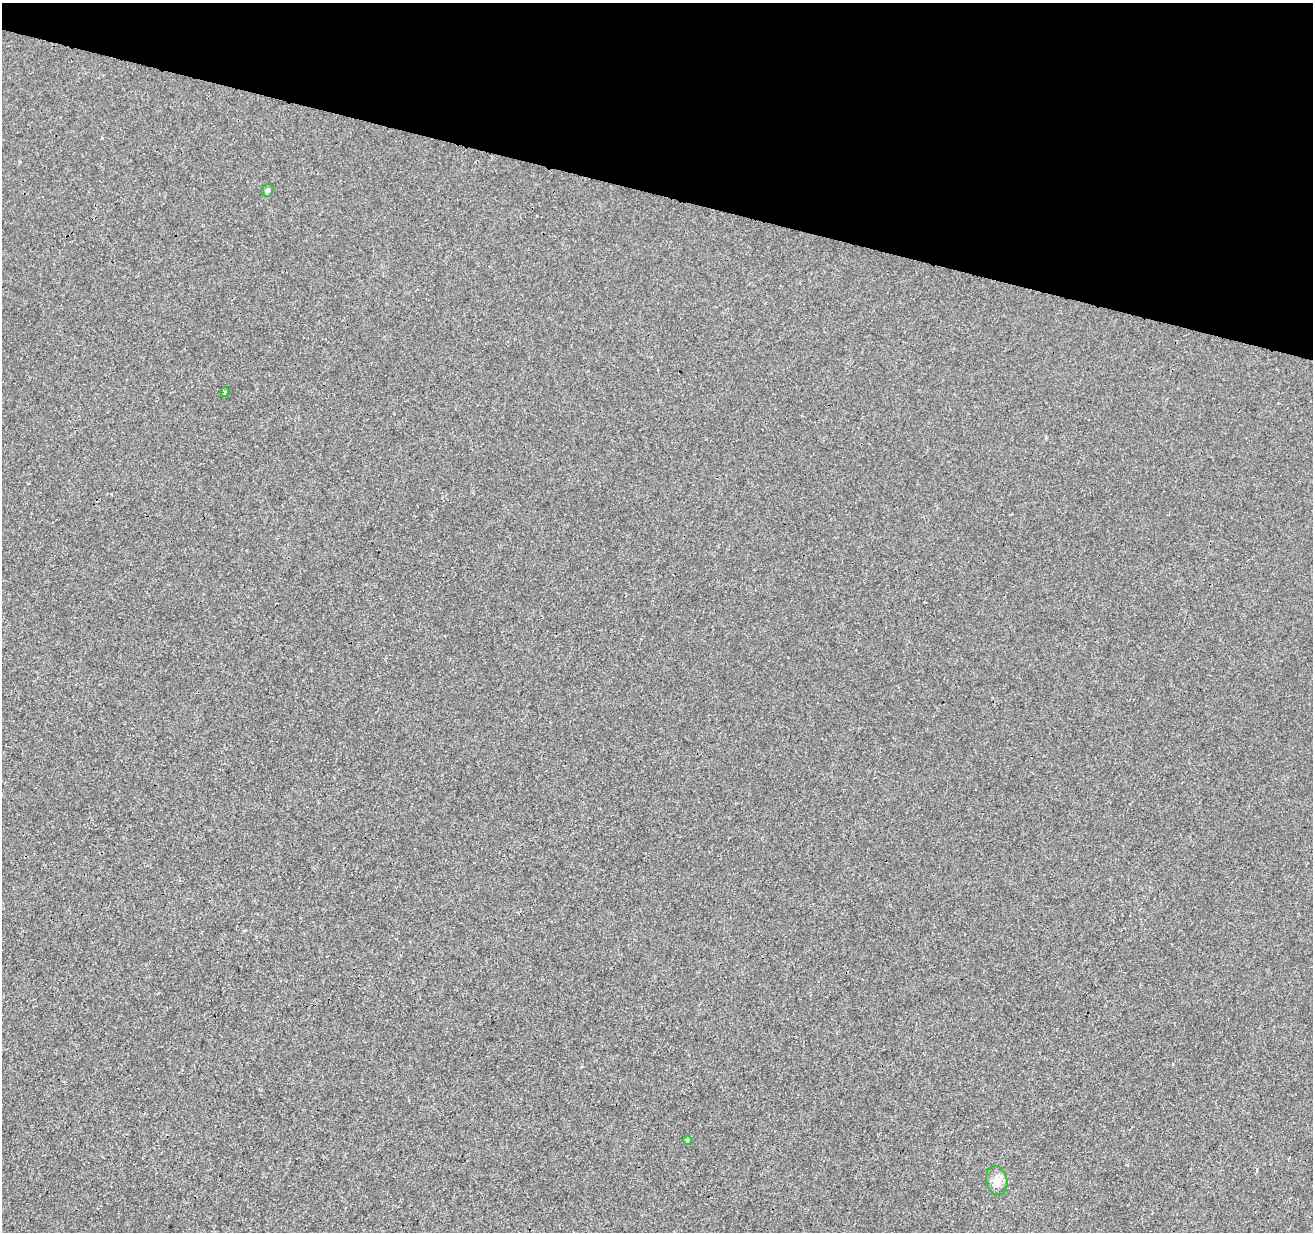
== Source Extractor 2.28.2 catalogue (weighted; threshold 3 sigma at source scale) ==
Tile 2 of 4 x 4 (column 2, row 1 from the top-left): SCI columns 1320-2630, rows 3975-5204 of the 5253 x 5424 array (HDU 1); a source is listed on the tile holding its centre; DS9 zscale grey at full resolution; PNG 1315 x 1234 px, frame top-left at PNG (2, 3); each listed source drawn as its Kron ellipse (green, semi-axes under 4 px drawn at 4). Shown black and unused: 16% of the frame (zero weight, under 3 of 4 exposures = <1% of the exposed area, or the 3 px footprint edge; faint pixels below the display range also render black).
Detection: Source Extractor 2.28.2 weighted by HDU 2 'WHT'; one run over the whole footprint, this tile lists its part. Background -9.72e-05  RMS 0.0016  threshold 0.00738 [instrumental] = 3 sigma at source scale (4.5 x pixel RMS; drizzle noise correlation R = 1.50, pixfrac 1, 0.0396/0.0396 arcsec/px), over >= 5 px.
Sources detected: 4; all 4 listed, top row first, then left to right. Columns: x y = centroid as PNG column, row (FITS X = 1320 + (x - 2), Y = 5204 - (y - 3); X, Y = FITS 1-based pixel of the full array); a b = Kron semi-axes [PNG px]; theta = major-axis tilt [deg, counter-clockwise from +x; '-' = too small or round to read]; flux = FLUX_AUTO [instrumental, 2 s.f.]
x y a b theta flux
267 190 6 5 - 0.4
225 392 5 3 - 0.18
688 1140 4 4 - 0.19
997 1181 15 10 -76 1.3